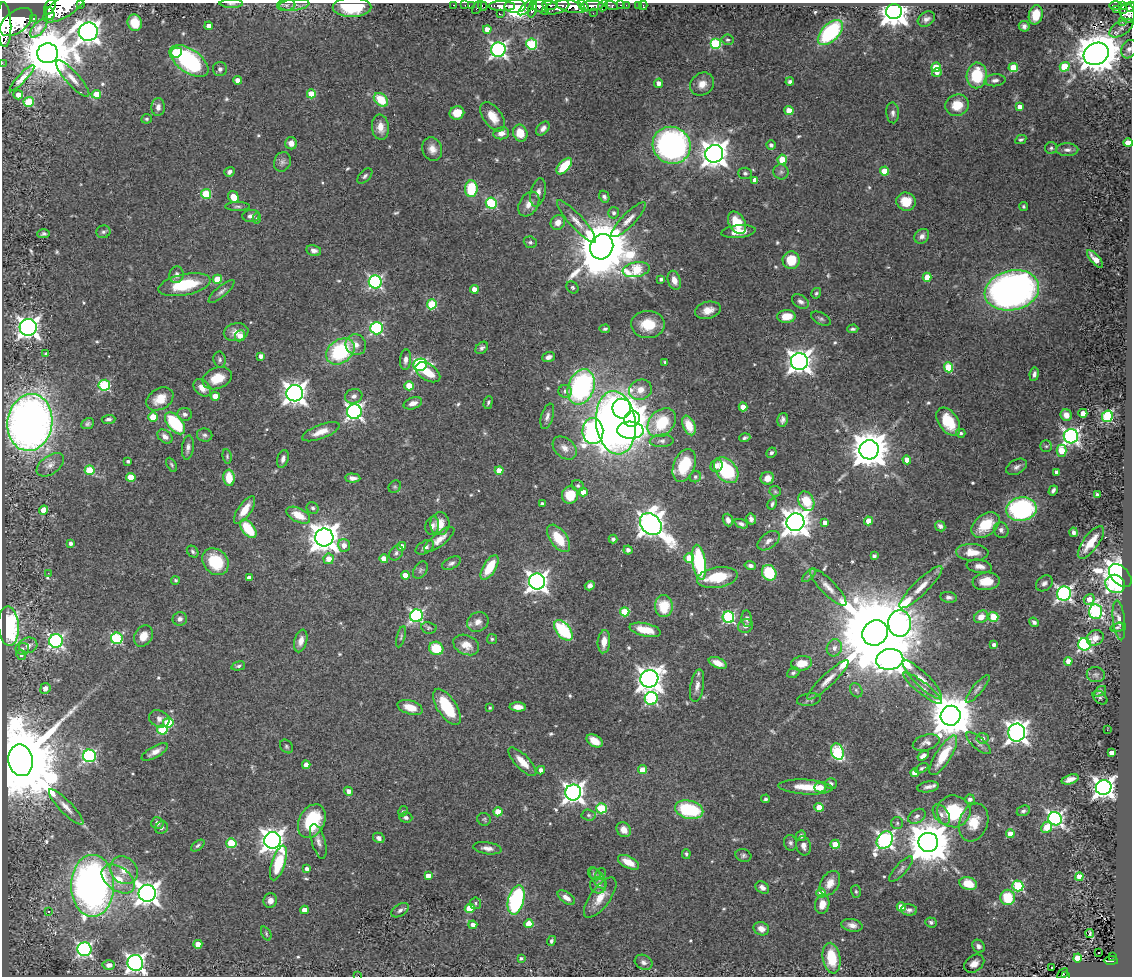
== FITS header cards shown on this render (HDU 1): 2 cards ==
NAXIS1  =                 1130
NAXIS2  =                  974

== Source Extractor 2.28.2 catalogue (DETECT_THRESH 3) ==
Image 1130 x 974 px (HDU 1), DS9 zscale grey, 1 PNG px = 1 image px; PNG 1134 x 978 px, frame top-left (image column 1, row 974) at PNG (2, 3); each listed source drawn as its Kron ellipse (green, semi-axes under 4 px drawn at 4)
Background 1.64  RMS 0.032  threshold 0.0957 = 3 sigma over >= 5 px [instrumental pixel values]
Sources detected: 572; of the 572, the 500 brightest by FLUX_AUTO listed and drawn (72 fainter detections omitted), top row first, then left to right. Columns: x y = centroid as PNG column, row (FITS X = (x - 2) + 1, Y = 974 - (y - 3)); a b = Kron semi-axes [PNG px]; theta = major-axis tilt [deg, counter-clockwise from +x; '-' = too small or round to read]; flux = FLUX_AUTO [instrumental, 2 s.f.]
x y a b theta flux
80 3 2 2 - 54
231 4 12 3 0 4.7
286 5 9 6 6 7.4
294 5 15 5 6 13
454 5 3 2 - 30
465 5 2 2 - 18
472 5 4 2 - 30
549 5 7 3 -7 550
612 5 6 3 -15 320
620 5 3 2 - 64
626 5 2 2 - 12
639 5 2 2 - 9.4
643 5 4 2 - 22
1116 5 7 3 0 430
483 6 5 3 - 59
502 6 13 5 0 2600
515 6 11 6 1 4400
539 6 8 6 -24 1300
571 6 15 6 -12 4100
583 6 7 4 -53 910
592 6 11 5 2 2000
603 6 5 4 - 430
1122 6 4 3 - 320
50 7 8 5 65 2700
64 7 24 10 32 9900
352 7 19 9 1 89
527 7 11 4 43 540
557 7 12 6 19 2200
1130 7 5 3 - 490
477 8 7 3 64 110
532 9 9 4 74 890
1117 10 2 2 - 16
1124 10 4 3 - 150
545 11 4 3 - 280
894 12 8 7 - 3200
593 13 2 2 - 11
1128 13 10 7 -78 1300
49 14 6 4 -70 2200
500 14 2 2 - 24
1036 15 10 7 77 42
34 18 3 3 - 180
926 19 9 7 31 8.6
16 22 18 10 37 12000
1122 22 2 2 - 21
135 23 8 7 - 42
4 25 22 7 -88 8000
209 26 4 4 - 16
1024 26 5 5 - 8
39 28 11 5 49 6.4
1121 28 13 7 33 12
487 29 4 4 - 24
88 32 9 9 - 2000
830 32 15 8 46 220
727 40 6 5 - 4
716 43 5 5 - 200
532 44 5 5 - 180
1129 49 9 7 62 8.6
498 50 7 7 - 680
176 52 6 5 - 150
48 53 10 10 - 14000
1096 54 13 10 27 6700
189 61 22 11 -34 280
2 63 2 2 - 15
936 67 5 4 - 75
1065 67 5 4 - 90
1013 68 5 4 - 87
220 69 7 7 - 6.6
937 72 5 4 - 10
977 75 13 10 88 95
22 78 17 4 47 11
73 79 24 6 -48 21
238 80 4 4 - 17
995 80 10 6 4 8.9
790 81 4 3 - 5.7
659 83 4 4 - 15
702 84 13 10 39 21
96 94 5 4 - 45
311 94 4 4 - 60
18 95 5 4 - 8.6
381 100 8 6 -43 59
29 102 5 5 - 97
957 105 12 10 23 44
158 107 9 6 88 11
1020 107 4 4 - 16
789 111 4 4 - 37
457 113 7 6 - 34
893 113 10 6 -87 8.3
493 117 17 9 -55 33
147 119 5 4 - 3.8
380 127 13 8 -83 22
543 128 8 5 47 9.5
501 133 8 6 9 15
520 133 8 7 - 38
1021 140 6 4 27 4.2
291 143 6 6 - 16
1128 143 5 4 - 35
672 145 19 18 - 580
771 145 5 4 - 8
1051 148 6 6 - 5.3
432 149 12 9 -72 18
1067 150 11 6 -1 9.5
714 154 9 8 - 2400
782 160 5 4 - 50
282 162 10 8 66 9
564 166 10 5 48 66
885 171 4 4 - 52
229 172 5 4 - 8.3
781 172 7 7 - 6.8
745 173 7 6 - 5.3
365 176 9 5 44 5.8
755 180 4 4 - 19
471 189 8 6 86 98
538 193 14 7 77 13
206 194 5 5 - 90
233 197 6 5 - 31
604 197 6 5 - 5.6
906 202 9 9 - 42
491 203 5 5 - 190
529 204 13 9 58 20
238 206 12 4 0 5.4
1023 206 4 3 - 3.7
614 213 6 5 - 6.7
251 216 9 6 4 11
257 218 5 4 - 3.4
629 220 23 6 46 20
576 221 28 6 -47 22
558 222 8 6 54 19
737 223 12 8 -60 56
103 232 7 6 - 5.4
738 232 17 6 6 27
44 234 6 4 3 4.9
922 236 8 6 45 10
530 242 7 5 -21 5.2
602 247 13 11 67 15000
314 250 7 5 -11 10
1095 259 11 4 -48 20
791 260 9 8 - 57
636 270 14 7 9 170
176 275 8 7 - 10
927 277 4 4 - 38
217 279 4 4 - 52
661 279 4 3 - 5.7
674 280 10 6 -71 18
375 282 6 6 - 420
185 285 26 10 12 110
572 287 7 5 -45 3.8
474 289 4 4 - 21
1012 290 27 20 13 1100
221 291 16 5 41 9.1
816 293 5 4 - 3.8
800 301 9 6 -35 7.9
432 304 5 5 - 120
708 310 13 8 14 22
786 316 9 6 3 36
821 319 10 6 -28 6.1
648 325 17 13 1 57
28 327 8 8 - 1300
377 328 6 6 - 300
605 329 5 4 - 4.5
853 329 5 4 - 4.6
236 332 12 9 11 19
240 336 6 5 - 18
356 345 10 10 - 16
482 348 7 5 43 5.8
340 351 15 11 37 200
46 353 3 3 - 4.3
261 356 4 4 - 11
548 357 6 5 - 8.8
220 360 8 6 -81 5.4
406 360 10 5 86 11
665 362 4 3 - 4.3
799 362 8 8 - 1800
420 365 7 6 - 350
948 367 5 4 - 91
428 372 14 8 -32 49
1034 374 7 4 81 7.1
217 378 15 10 19 42
104 385 5 5 - 220
409 386 4 4 - 47
581 387 18 13 70 450
202 388 10 7 -42 17
640 390 11 10 - 23
565 391 7 6 - 9
295 393 8 8 - 1700
215 396 4 4 - 29
354 396 9 7 19 9.7
160 399 14 10 31 36
488 402 7 4 75 3.8
413 403 9 5 18 14
743 407 4 4 - 33
622 409 10 9 - 640
354 412 7 7 - 720
1083 413 4 4 - 23
185 414 7 6 - 7.7
1066 415 6 5 - 19
547 416 13 6 73 10
1107 416 6 5 - 220
153 417 4 4 - 58
109 419 7 4 5 5.6
632 419 8 7 - 2200
783 420 7 5 77 7.6
30 422 28 22 82 1800
948 422 15 10 -55 77
175 423 13 7 -49 150
616 423 32 20 -83 1400
662 423 16 12 48 90
88 424 7 5 23 5.4
689 426 10 6 -67 39
630 430 13 8 -4 690
593 431 13 10 -89 750
321 432 20 7 20 25
961 433 4 4 - 4.8
205 435 8 6 -12 6.4
165 436 8 6 -39 12
1071 436 7 7 - 750
745 438 5 4 - 4.4
662 441 12 6 3 8.1
1046 446 6 5 - 3.6
188 447 12 6 83 9.1
565 448 13 9 -42 17
869 450 10 9 - 5400
1061 451 6 5 - 53
771 453 5 4 - 4.8
227 456 7 4 -82 3.5
283 459 9 5 74 9.5
907 460 4 4 - 22
128 461 3 3 - 4.5
50 465 15 9 36 15
172 465 7 4 -61 3.7
684 465 17 10 68 74
717 466 6 5 - 12
1017 467 11 7 28 8.5
90 470 5 4 - 91
499 470 4 4 - 40
726 470 15 10 -50 170
1056 472 4 3 - 8.8
131 477 4 4 - 51
695 477 6 5 - 4.6
229 478 8 5 -85 46
353 478 8 4 -4 10
767 478 7 6 - 18
578 486 6 5 - 4.9
395 487 7 5 43 4
1053 490 5 3 - 6
775 491 6 5 - 3.4
583 492 4 4 - 18
570 495 8 8 - 51
1097 495 4 3 - 5.5
806 501 10 7 -66 60
542 504 4 4 - 7.8
772 504 6 4 61 4.7
313 508 6 5 - 4.9
1021 509 15 11 8 380
44 510 5 4 - 44
245 510 16 6 55 32
298 515 13 7 -26 36
751 519 6 4 -60 7.2
728 520 6 5 - 9.5
868 521 4 4 - 33
795 522 9 8 - 2900
825 523 4 4 - 15
440 524 11 9 86 25
651 524 12 9 -48 2600
741 524 7 4 -23 6.8
986 525 16 10 37 65
432 526 9 7 77 8.7
940 526 6 4 -44 6.4
248 529 11 6 -52 79
1001 530 8 7 - 7.4
1074 532 5 4 - 6.3
324 537 9 9 - 3100
559 538 16 8 -55 64
439 539 18 6 38 20
613 539 4 4 - 4.7
769 541 13 7 36 12
1091 542 19 7 54 42
71 543 4 4 - 6.8
344 545 6 6 - 16
401 546 4 4 - 19
425 547 10 6 28 9.2
628 550 4 4 - 8
193 552 6 5 - 4.8
972 552 16 8 -4 34
396 553 8 6 54 6.4
874 556 4 3 - 6.4
689 558 5 4 - 69
329 559 5 5 - 26
384 559 4 4 - 34
215 562 14 12 -49 81
699 562 17 6 -82 190
451 563 10 5 27 7.4
750 566 6 4 -12 6.9
979 566 13 6 -9 14
490 567 14 6 59 56
420 570 9 6 57 5.8
48 573 3 2 - 6.7
769 573 8 7 - 93
405 575 4 4 - 29
809 575 9 3 45 4.6
1120 575 13 8 -48 1600
717 577 20 10 9 84
249 578 4 4 - 10
176 580 4 4 - 3.5
986 581 14 9 6 37
537 582 8 8 - 1400
1044 583 9 7 39 8.2
1115 584 10 9 - 390
590 586 5 4 - 8
828 587 25 7 -46 22
921 587 29 7 44 31
1064 594 7 7 - 660
949 597 8 5 -9 7
1089 599 6 5 - 25
664 606 11 9 -89 59
625 612 4 4 - 84
1096 612 7 6 - 350
416 616 6 6 - 430
728 617 6 5 - 290
981 617 7 6 - 26
993 617 5 5 - 91
180 619 7 6 - 8.7
747 619 8 5 -83 7.1
1119 620 20 6 -84 14
478 622 11 9 31 15
1034 622 5 4 - 6.3
900 623 13 11 -89 720
9 626 20 10 -87 310
745 626 7 6 - 8.2
1117 627 7 4 17 4
429 628 8 5 -10 4.2
563 630 12 7 -51 180
645 630 16 6 -12 41
875 633 13 12 - 56000
144 636 11 8 60 26
401 637 11 4 76 4.2
117 638 6 5 - 230
1095 638 9 7 33 19
492 639 5 5 - 3.6
56 641 7 7 - 570
301 641 11 6 75 15
604 642 11 6 85 22
1084 644 6 6 - 380
28 645 9 7 15 11
466 645 13 9 -24 24
994 645 4 4 - 8.2
436 648 7 6 - 65
834 648 9 7 70 12
22 649 7 6 - 5.9
21 655 5 4 - 6.7
890 659 14 10 9 1900
1068 661 4 4 - 22
718 663 9 5 -24 21
802 663 10 7 9 35
238 666 7 4 15 4.4
793 673 6 5 - 4.6
1096 675 9 7 -10 6.7
649 679 9 8 - 2200
828 680 27 6 43 25
922 680 27 7 -45 24
697 686 16 6 80 14
45 688 5 5 - 11
923 688 24 6 -38 17
978 689 17 5 50 8.4
856 690 7 6 - 5
1100 691 7 4 36 5.1
651 698 6 6 - 320
1100 698 8 5 -39 4.6
809 700 12 6 8 5.7
410 707 13 7 -18 31
447 707 21 9 -57 94
518 707 8 4 -2 19
490 708 4 4 - 3.5
951 716 10 10 - 9200
159 719 11 8 -26 12
168 723 5 5 - 100
162 730 5 5 - 100
1107 730 2 2 - 7.4
1017 733 9 8 - 1500
982 738 6 5 - 10
595 741 9 5 -31 31
926 742 13 7 16 12
978 743 15 6 -42 9.7
286 746 7 6 - 4.4
155 752 15 5 29 16
837 752 8 6 -72 190
1112 753 4 4 - 21
943 755 23 7 57 66
89 756 6 6 - 370
923 756 6 4 35 8.7
21 760 16 12 -79 49000
522 762 18 7 -46 31
306 765 4 4 - 15
922 768 7 4 30 4.3
541 770 4 4 - 11
642 770 4 4 - 29
914 773 4 4 - 28
1070 779 9 4 17 14
831 784 6 5 - 5.8
806 787 27 7 -3 48
820 787 6 5 - 31
928 787 11 5 9 10
1104 787 8 7 - 1600
349 791 5 4 - 13
573 792 8 8 - 1300
766 799 4 4 - 4.1
970 799 5 4 - 7.2
66 807 24 6 -46 19
819 807 4 4 - 38
601 808 5 5 - 140
689 810 14 9 -13 160
403 811 5 4 - 3.9
954 811 17 16 - 120
1023 811 7 5 25 5
498 812 4 4 - 49
941 814 11 7 -55 12
588 815 7 5 -3 5.1
917 816 9 6 33 8.3
406 817 6 5 - 5.8
484 819 7 6 - 4
1055 819 7 6 - 680
312 821 18 12 62 130
974 822 19 14 71 42
157 823 6 6 - 8.5
897 823 6 6 - 4.6
1047 827 6 5 - 46
162 828 7 6 - 6.4
624 830 8 6 -48 21
1010 834 4 4 - 32
801 836 5 5 - 6.8
379 838 6 5 - 9.3
272 840 8 8 - 1700
885 840 9 7 53 770
318 841 18 6 -74 13
928 842 10 9 - 9100
231 843 5 5 - 110
790 843 8 6 -74 5.9
835 844 4 4 - 54
198 845 8 4 38 4.2
803 846 10 7 -77 13
487 848 14 6 -8 13
686 854 5 3 - 3.8
743 855 8 6 -18 5.5
628 862 11 5 -27 30
278 863 18 6 72 98
307 869 4 4 - 10
901 869 16 5 48 9
124 870 15 13 -45 32
594 874 7 5 -49 4.8
601 874 6 5 - 4.2
428 876 4 4 - 20
1079 877 4 4 - 27
598 878 12 6 -55 8.4
118 879 18 11 -37 45
830 883 13 9 59 21
968 884 9 6 -17 43
598 885 8 8 - 11
92 886 31 21 -90 1200
1018 886 5 5 - 210
762 888 7 5 -37 9.7
856 892 6 5 - 3.6
147 893 8 8 - 2000
821 893 5 4 - 35
1008 897 8 7 - 67
566 898 10 5 -35 13
600 898 24 10 54 33
270 900 7 7 - 14
516 900 15 8 75 270
476 903 6 5 - 4
822 904 9 7 77 22
901 907 4 4 - 30
470 908 5 4 - 61
304 910 4 4 - 20
400 910 9 6 34 7.6
909 910 8 5 -4 7.1
49 911 3 3 - 6.2
931 922 6 5 - 5.1
529 924 4 4 - 55
473 925 4 4 - 12
852 925 11 6 -11 13
761 929 8 6 -23 16
1090 933 4 3 - 4
266 934 7 4 -65 3.5
551 941 5 3 - 4.8
198 944 4 4 - 28
978 946 7 5 -51 8.4
84 949 7 7 - 480
1098 953 3 2 - 4.7
1113 956 4 2 - 16
521 958 4 3 - 5.4
832 958 15 9 -80 84
1077 958 4 4 - 51
1111 961 7 4 -2 210
643 962 9 7 -27 8.7
135 963 8 7 - 1000
974 964 11 8 35 17
109 965 6 5 - 12
1051 968 2 2 - 5.5
1063 974 6 3 45 69
358 976 2 2 - 53
1065 976 3 3 - 54
At the frame edge (FLAGS 8, measured only in part): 11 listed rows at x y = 80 3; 231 4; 64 7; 352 7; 1130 7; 4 25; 1129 49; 2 63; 1128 143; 358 976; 1065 976
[72 fainter detections neither listed nor drawn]